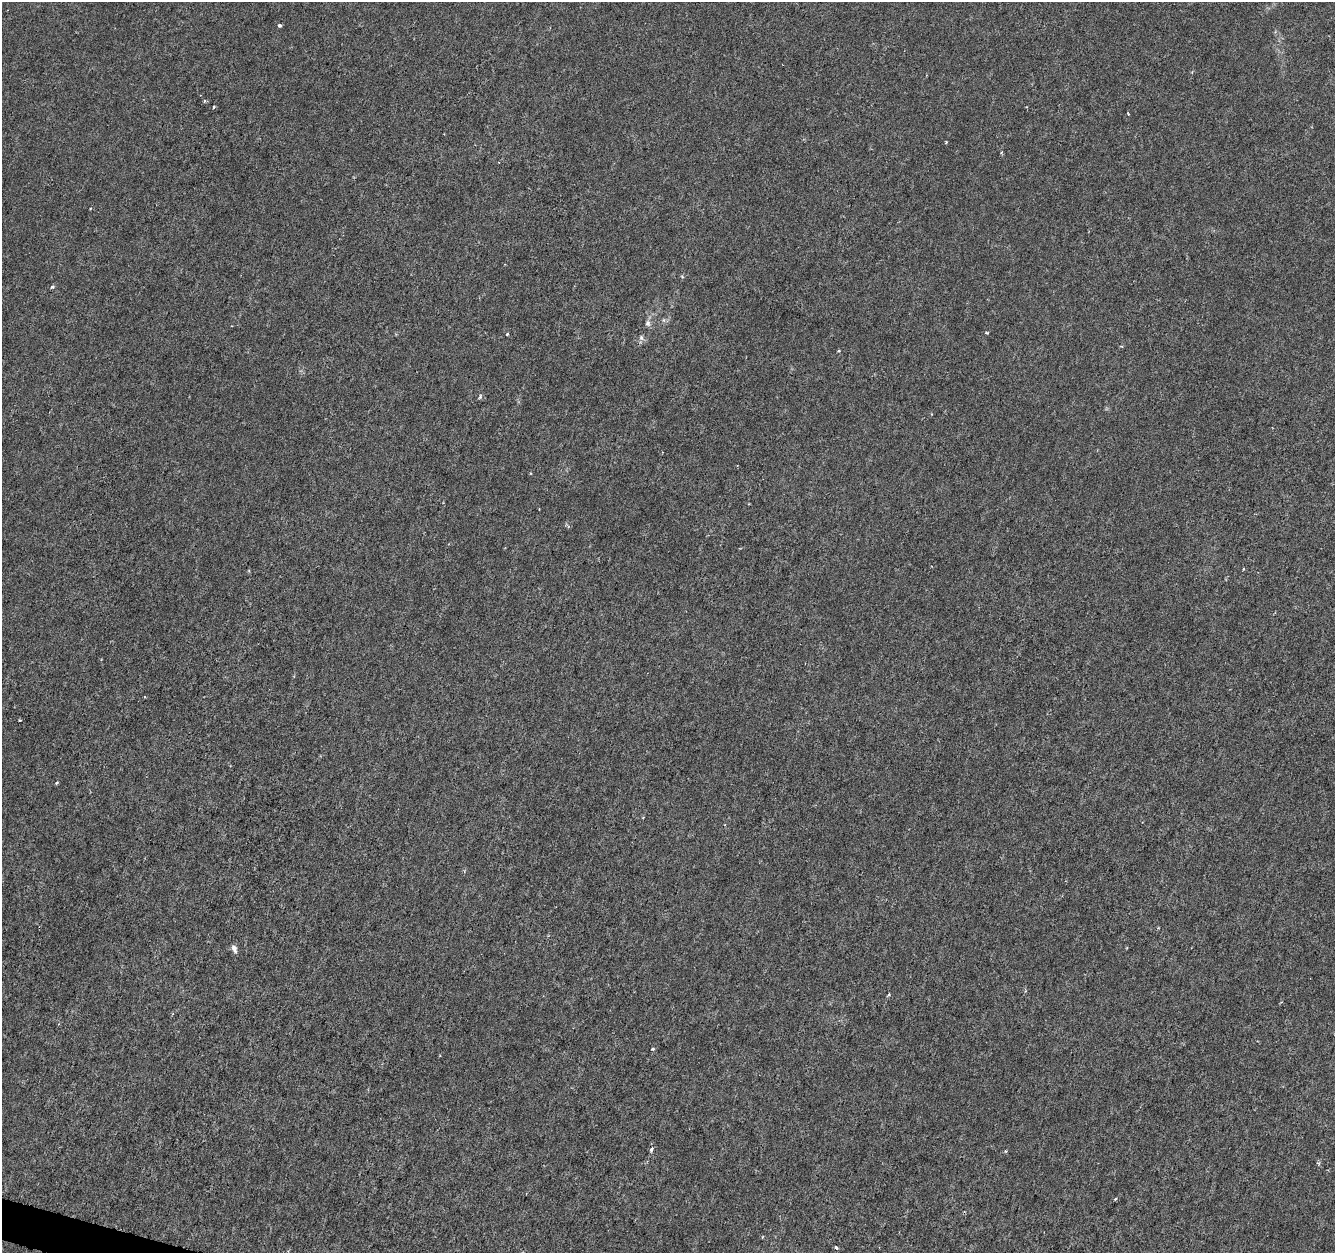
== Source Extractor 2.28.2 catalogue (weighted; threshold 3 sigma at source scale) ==
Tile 7 of 4 x 4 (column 3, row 2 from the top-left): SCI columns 2665-3997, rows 2718-3968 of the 5338 x 5500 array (HDU 1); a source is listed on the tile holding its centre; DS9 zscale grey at full resolution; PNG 1337 x 1255 px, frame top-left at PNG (2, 2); no overlay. Shown black and unused: <1% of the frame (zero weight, under 3 of 6 exposures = <1% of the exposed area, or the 3 px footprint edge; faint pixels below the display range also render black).
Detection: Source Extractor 2.28.2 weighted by HDU 2 'WHT'; one run over the whole footprint, this tile lists its part. Background -2.84e-04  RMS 0.0012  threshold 0.0051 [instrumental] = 3 sigma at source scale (4.09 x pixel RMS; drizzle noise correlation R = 1.36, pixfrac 0.8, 0.0396/0.0396 arcsec/px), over >= 5 px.
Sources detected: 25; all 25 listed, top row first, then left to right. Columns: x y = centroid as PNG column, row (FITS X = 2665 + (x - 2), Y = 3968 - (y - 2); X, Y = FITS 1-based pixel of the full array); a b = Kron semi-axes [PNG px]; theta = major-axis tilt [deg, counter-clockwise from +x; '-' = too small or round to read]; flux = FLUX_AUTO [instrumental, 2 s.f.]
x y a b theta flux
280 25 4 3 - 0.36
204 101 5 4 - 0.15
214 107 3 3 - 0.17
1128 114 3 2 - 0.095
946 142 3 3 - 0.11
1001 152 5 4 - 0.15
682 277 5 4 - 0.14
52 287 6 4 19 0.21
664 320 7 4 -90 0.19
648 323 8 6 -87 0.38
986 333 4 3 - 0.16
507 334 3 3 - 0.14
641 338 8 6 -88 0.36
839 351 4 3 - 0.15
480 397 7 5 70 0.23
1243 569 4 2 - 0.1
20 720 3 3 - 0.12
57 783 4 3 - 0.18
234 948 10 6 -69 0.51
889 995 6 3 47 0.16
653 1049 4 3 - 0.18
652 1149 5 3 - 0.5
1318 1163 5 3 - 0.15
1115 1199 4 3 - 0.15
836 1248 4 3 - 0.35